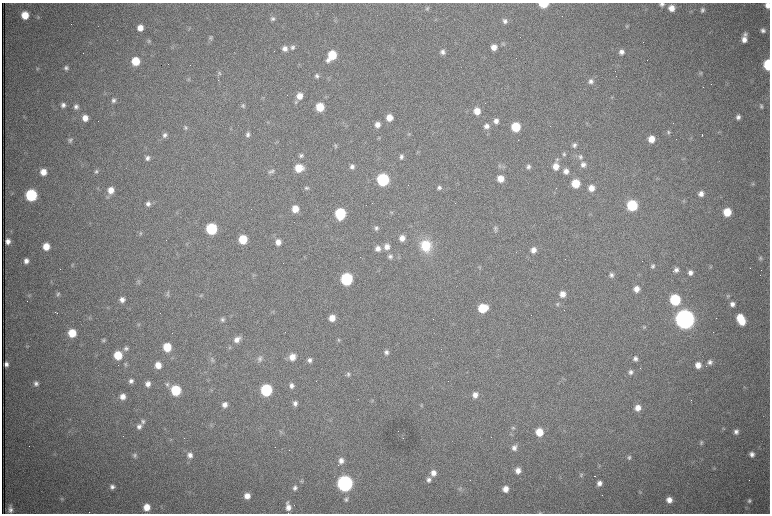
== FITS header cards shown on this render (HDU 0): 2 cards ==
NAXIS1  =                 1536 /fastest changing axis
NAXIS2  =                 1023 /next to fastest changing axis

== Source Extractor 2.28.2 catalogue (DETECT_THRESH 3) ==
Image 1536 x 1023 px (HDU 0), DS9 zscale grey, zoomed out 1/2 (1 PNG px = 2 x 2 image px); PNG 772 x 516 px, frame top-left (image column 1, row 1022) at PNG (2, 3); no overlay
Background 1050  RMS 16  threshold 48.8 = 3 sigma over >= 5 px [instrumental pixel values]
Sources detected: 297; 65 cannot appear on this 1/2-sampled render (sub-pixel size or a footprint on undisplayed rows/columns) and are not listed; the other 232 listed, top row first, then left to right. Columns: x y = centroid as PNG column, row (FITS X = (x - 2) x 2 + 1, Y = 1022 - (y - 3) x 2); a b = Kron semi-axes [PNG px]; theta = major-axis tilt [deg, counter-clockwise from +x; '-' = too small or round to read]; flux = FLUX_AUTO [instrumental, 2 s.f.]
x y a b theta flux
543 4 6 4 0 1.2e+05
662 4 6 5 - 9.8e+03
768 5 5 4 - 2.3e+04
427 8 6 5 - 6.4e+03
671 8 6 6 - 3.4e+04
703 10 6 6 - 1.0e+04
25 15 6 6 - 6.6e+04
38 17 5 4 - 4.7e+03
272 18 5 5 - 7.4e+03
335 20 6 2 57 2.8e+03
505 21 6 5 - 1.2e+04
627 26 6 3 -80 3.7e+03
140 28 5 5 - 3.1e+04
189 28 4 3 - 3.4e+03
763 30 6 6 - 1.3e+04
745 34 7 6 - 1.2e+04
210 38 6 5 - 6.8e+03
744 39 7 6 - 2.4e+04
149 41 5 5 - 5.5e+03
503 44 5 4 - 3.9e+03
293 47 6 6 - 1.0e+04
494 47 6 6 - 2.9e+04
285 48 6 6 - 1.9e+04
442 52 6 6 - 1.3e+04
621 52 6 6 - 1.8e+04
332 55 9 6 54 1.3e+05
136 61 6 6 - 8.9e+04
190 65 2 1 - 9.9e+04
768 65 7 5 -88 2.2e+05
66 68 6 6 - 1.1e+04
37 69 5 4 - 4.6e+03
219 73 5 5 - 5.4e+03
700 73 5 5 - 5.0e+03
317 76 6 5 - 1.0e+04
188 79 5 4 - 4.4e+03
591 81 7 6 - 1.4e+04
727 83 3 2 - 2.3e+03
299 96 7 7 - 3.5e+04
263 97 4 2 - 2.2e+03
113 100 6 5 - 1.0e+04
296 102 6 5 - 6.5e+03
63 105 6 5 - 1.3e+04
243 106 6 5 - 7.2e+03
761 106 6 5 - 6.2e+03
76 107 6 6 - 1.2e+04
320 107 6 6 - 9.5e+04
477 111 6 6 - 4.3e+04
738 117 5 5 - 1.2e+04
85 118 6 5 - 3.0e+04
389 118 6 6 - 4.4e+04
496 121 7 6 - 1.8e+04
268 123 5 3 - 3.2e+03
587 124 4 3 - 2.8e+03
377 125 6 6 - 2.4e+04
487 126 7 6 - 1.6e+04
516 127 6 6 - 1.3e+05
185 128 6 6 - 8.1e+03
668 132 6 5 - 6.9e+03
718 132 3 3 - 3.4e+03
248 134 6 6 - 1.1e+04
408 134 5 3 - 3.9e+03
165 135 6 6 - 1.2e+04
702 135 2 1 - 8.3e+03
379 138 5 3 - 3.3e+03
651 139 6 6 - 4.4e+04
70 140 6 5 - 7.8e+03
574 145 6 5 - 1.0e+04
336 146 6 5 - 5.7e+03
564 154 6 5 - 7.0e+03
301 156 6 5 - 8.2e+03
401 156 6 5 - 1.1e+04
580 157 8 7 - 1.3e+04
147 158 6 5 - 1.2e+04
557 159 6 5 - 6.0e+03
583 165 8 7 - 1.7e+04
585 165 2 1 - 2.2e+03
500 166 7 5 61 7.5e+03
556 166 7 7 - 3.4e+04
352 167 6 6 - 1.3e+04
528 167 6 5 - 9.7e+03
299 168 7 7 - 7.2e+04
96 171 6 5 - 7.4e+03
272 171 7 6 - 8.4e+03
566 171 6 6 - 1.9e+04
43 172 6 6 - 3.7e+04
270 172 7 5 48 8.2e+03
500 179 6 6 - 4.2e+04
657 179 3 3 - 2.9e+03
383 180 7 6 - 4.8e+05
576 183 6 6 - 8.5e+04
753 184 5 4 - 5.2e+03
306 188 5 5 - 6.7e+03
439 188 6 5 - 9.9e+03
591 188 6 6 - 3.5e+04
111 190 7 7 - 3.6e+04
701 194 6 5 - 1.9e+04
31 195 7 6 - 3.7e+05
108 197 6 4 67 5.5e+03
683 201 5 4 - 4.1e+03
148 204 6 6 - 1.3e+04
632 205 7 6 - 2.6e+05
295 209 6 6 - 4.7e+04
727 212 6 6 - 8.4e+04
391 213 5 3 - 3.6e+03
340 214 7 6 - 2.8e+05
376 228 6 5 - 8.8e+03
211 229 7 6 - 2.9e+05
495 229 10 5 82 8.5e+03
141 233 5 5 - 5.4e+03
402 238 6 6 - 2.6e+04
243 239 6 6 - 1.1e+05
8 241 5 4 - 1.7e+04
278 242 7 6 - 2.4e+04
46 246 6 5 - 4.9e+04
426 246 14 12 -72 1.1e+05
387 247 7 6 - 2.4e+04
378 248 6 6 - 2.0e+04
533 250 6 6 - 2.4e+04
390 256 7 6 - 1.1e+04
760 258 6 5 - 6.7e+03
26 261 6 5 - 1.7e+04
72 265 7 3 67 4.5e+03
653 266 5 5 - 7.3e+03
711 267 5 4 - 3.8e+03
676 270 5 5 - 1.3e+04
690 273 6 5 - 1.6e+04
254 275 6 3 -51 4.1e+03
611 275 6 5 - 9.8e+03
347 279 7 6 - 4.4e+05
51 282 4 2 - 2.8e+03
138 282 8 3 89 5.1e+03
636 289 6 6 - 2.9e+04
58 294 6 4 57 6.4e+03
167 294 8 4 -83 6.2e+03
562 294 6 6 - 2.7e+04
29 295 6 4 53 4.9e+03
201 295 5 4 - 4.8e+03
728 296 6 5 - 6.7e+03
122 300 6 6 - 1.8e+04
675 300 7 6 - 2.7e+05
557 304 5 5 - 5.7e+03
732 304 6 6 - 1.7e+04
482 308 7 6 - 1.2e+05
55 312 3 1 - 1.0e+03
57 313 2 1 - 1.7e+03
89 318 5 2 - 3.0e+03
332 318 6 6 - 3.8e+04
740 318 7 6 - 7.7e+04
222 319 6 5 - 8.4e+03
685 319 8 7 - 4.6e+06
742 321 6 5 - 5.8e+04
138 324 5 4 - 4.4e+03
644 327 5 4 - 4.5e+03
72 333 6 6 - 8.4e+04
237 339 10 6 44 2.5e+04
103 340 6 5 - 6.4e+03
339 340 5 4 - 4.9e+03
27 346 6 2 49 2.8e+03
167 347 6 6 - 9.3e+04
229 347 5 4 - 4.6e+03
126 348 7 6 - 1.0e+04
386 352 6 6 - 1.2e+04
118 355 7 6 - 9.6e+04
292 357 7 6 - 3.9e+04
260 358 9 7 -89 1.4e+04
635 359 6 6 - 1.3e+04
212 360 7 5 76 7.7e+03
309 360 6 5 - 1.2e+04
710 362 6 6 - 1.3e+04
6 364 5 4 - 1.3e+04
125 364 6 5 - 5.6e+03
158 365 6 6 - 3.8e+04
698 365 6 6 - 3.0e+04
631 372 6 6 - 1.2e+04
348 374 6 5 - 7.8e+03
131 381 6 6 - 1.3e+04
36 383 6 5 - 1.2e+04
148 384 6 5 - 1.9e+04
167 384 6 6 - 9.0e+03
291 386 6 5 - 1.4e+04
176 390 6 6 - 2.0e+05
211 390 4 3 - 3.1e+03
266 390 7 6 - 3.6e+05
475 395 6 6 - 2.3e+04
123 396 6 5 - 2.5e+04
372 401 6 4 -80 4.0e+03
295 403 6 5 - 1.3e+04
225 405 6 5 - 1.9e+04
421 405 5 2 - 2.6e+03
638 408 7 6 - 3.1e+04
143 421 7 6 - 9.7e+03
211 425 4 2 - 2.6e+03
139 426 7 6 - 1.4e+04
513 428 5 5 - 5.5e+03
736 431 6 5 - 1.3e+04
281 432 6 4 -41 5.2e+03
539 432 6 6 - 6.9e+04
511 434 3 3 - 3.1e+03
184 438 2 1 - 6.4e+02
170 440 4 2 - 2.3e+03
701 442 6 4 81 6.4e+03
514 448 8 6 75 1.6e+04
752 454 6 5 - 1.5e+04
134 455 6 6 - 9.2e+03
190 455 7 6 - 2.0e+04
580 455 5 3 - 3.2e+03
629 457 6 5 - 7.1e+03
341 461 7 6 - 2.1e+04
599 466 4 2 - 2.5e+03
714 468 6 3 88 3.2e+03
518 470 6 6 - 2.5e+04
433 473 7 7 - 2.6e+04
581 475 6 4 66 5.6e+03
594 476 2 1 - 1.0e+03
428 480 7 7 - 1.5e+04
301 481 5 4 - 4.9e+03
345 483 7 7 - 1.5e+06
599 483 5 5 - 1.7e+04
112 487 6 6 - 1.3e+04
295 488 6 6 - 1.2e+04
460 489 6 6 - 8.4e+03
505 489 6 5 - 2.9e+04
640 492 7 3 84 4.6e+03
247 496 6 5 - 2.9e+04
62 498 6 4 33 4.6e+03
346 499 6 5 - 8.2e+03
669 500 6 5 - 2.7e+04
749 501 5 5 - 7.7e+03
147 507 6 6 - 4.8e+04
288 507 10 6 -81 2.8e+04
10 509 8 5 -82 1.5e+04
540 513 5 4 - 4.0e+03
At the frame edge (FLAGS 8, measured only in part): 5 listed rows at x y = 543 4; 662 4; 768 5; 768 65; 540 513
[65 sub-pixel or undisplayed-footprint detections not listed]